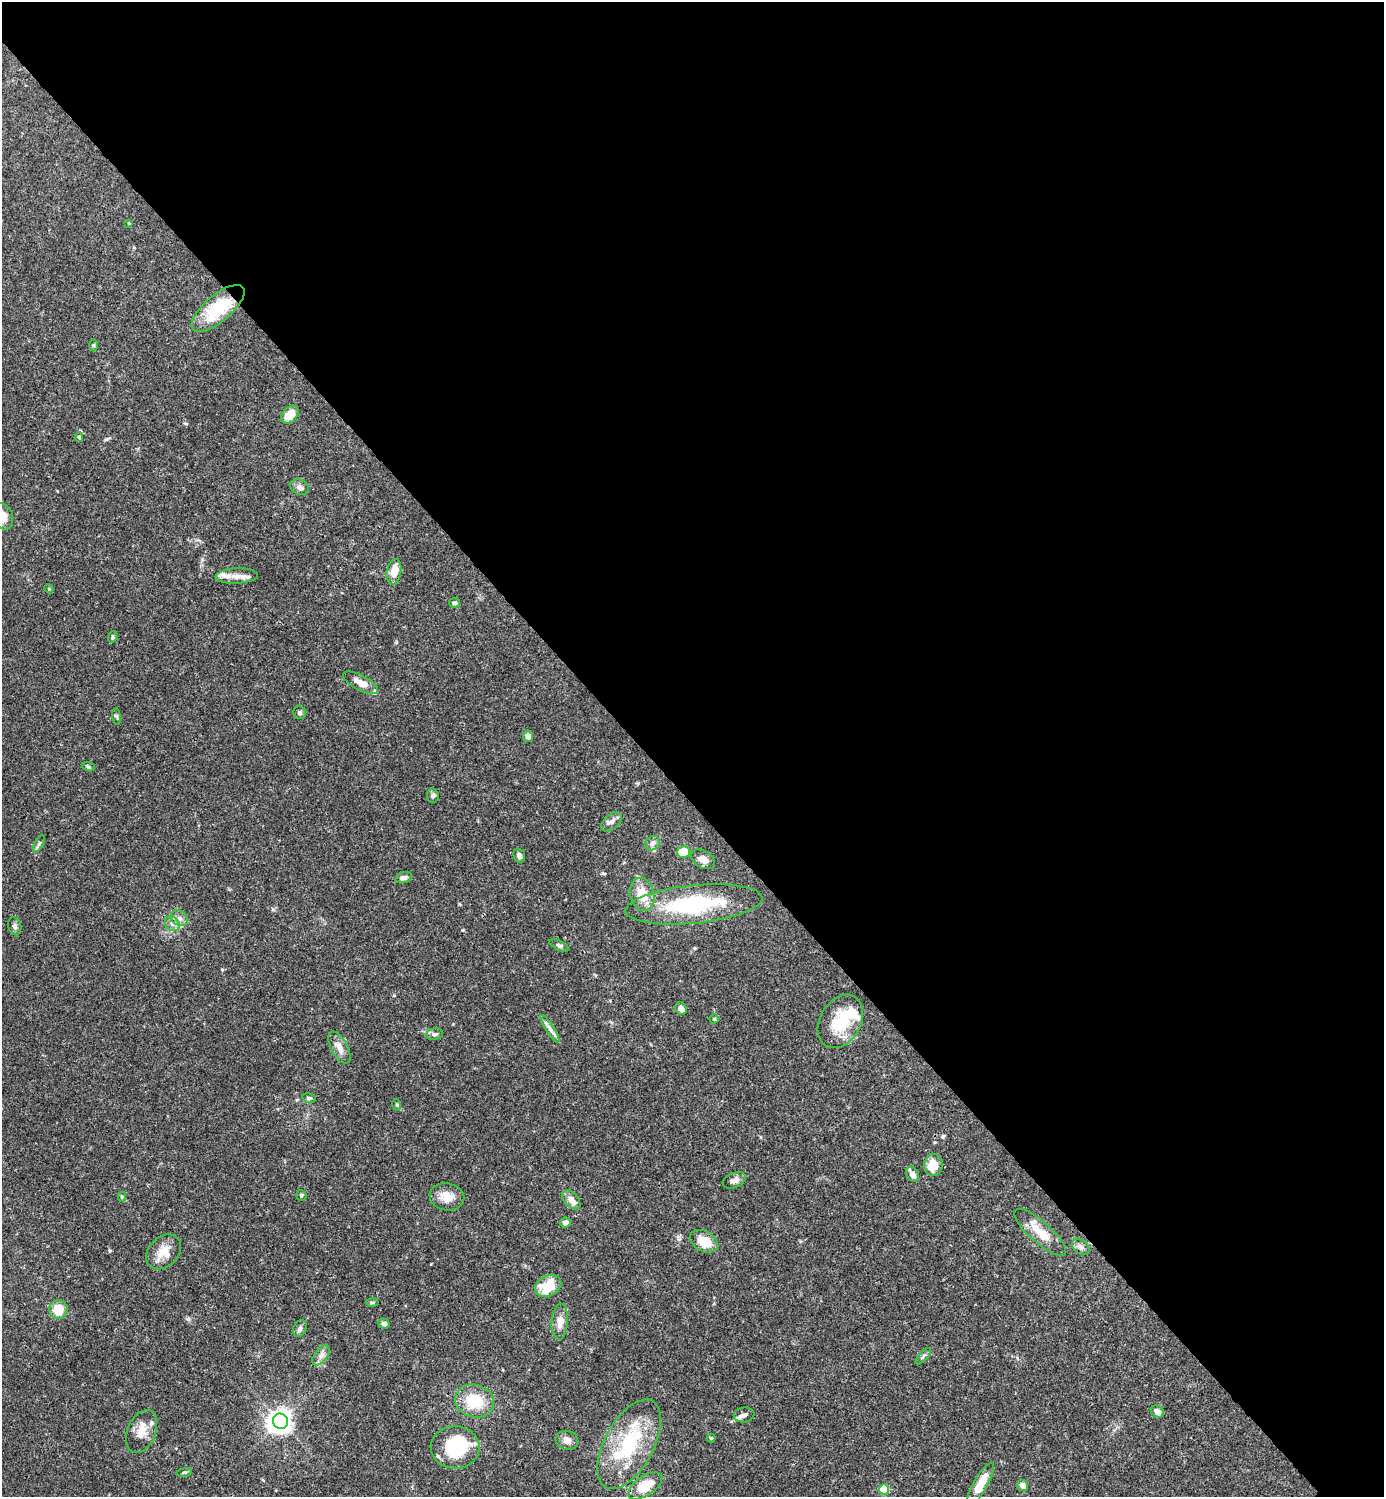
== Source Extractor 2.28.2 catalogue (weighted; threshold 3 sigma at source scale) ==
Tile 3 of 4 x 4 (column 3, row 1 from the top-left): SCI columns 3062-4443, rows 4485-5979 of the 5982 x 5983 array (HDU 1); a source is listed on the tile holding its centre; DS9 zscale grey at full resolution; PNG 1386 x 1499 px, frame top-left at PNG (2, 2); each listed source drawn as its Kron ellipse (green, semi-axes under 4 px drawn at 4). Shown black and unused: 54% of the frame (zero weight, under 3 of 4 exposures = <1% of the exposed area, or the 3 px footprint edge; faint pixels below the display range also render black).
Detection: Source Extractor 2.28.2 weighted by HDU 2 'WHT'; one run over the whole footprint, this tile lists its part. Background 0.0643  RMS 0.0032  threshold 0.0143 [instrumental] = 3 sigma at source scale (4.5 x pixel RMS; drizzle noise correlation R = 1.50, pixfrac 1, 0.05/0.05 arcsec/px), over >= 5 px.
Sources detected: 82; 3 inside a brighter object's white glare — neither listed nor drawn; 6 inside a brighter listed object's ellipse — not listed separately; the other 73 listed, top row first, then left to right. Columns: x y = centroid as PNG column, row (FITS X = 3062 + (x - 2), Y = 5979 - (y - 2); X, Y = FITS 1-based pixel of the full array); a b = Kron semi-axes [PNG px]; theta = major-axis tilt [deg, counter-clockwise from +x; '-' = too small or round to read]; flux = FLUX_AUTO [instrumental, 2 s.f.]
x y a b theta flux
129 223 4 3 - 0.3
218 308 33 13 40 15
94 345 6 4 90 0.38
290 415 10 7 46 5.2
79 437 5 4 - 0.58
300 487 10 7 -26 1.5
2 516 14 10 -65 3.7
394 572 13 7 80 4.1
237 576 21 7 3 3.1
49 589 4 3 - 0.28
454 603 5 5 - 0.69
113 637 5 4 - 0.53
361 683 19 7 -28 3.6
300 713 6 6 - 0.7
117 716 8 4 -81 0.52
528 736 6 5 - 1.5
88 767 7 4 -19 0.47
433 796 7 6 - 0.82
611 822 12 7 40 1.5
39 843 9 4 63 0.64
653 843 8 7 - 1.2
684 852 6 5 - 7.9
519 855 7 5 -74 1.2
703 859 13 8 -31 2.1
403 878 9 5 14 1.3
642 894 16 12 -77 6.7
694 904 69 19 6 34
179 918 9 7 -32 1.4
172 924 8 6 -46 1.3
15 926 9 6 -74 0.99
559 945 10 5 -27 0.72
681 1009 7 5 -61 1.5
714 1019 4 4 - 0.33
840 1021 28 20 60 13
550 1029 16 4 -58 1.4
434 1034 8 5 9 0.91
339 1048 17 8 -63 2.7
309 1098 7 4 -9 0.62
397 1105 6 4 -72 0.38
933 1165 11 9 81 5.2
913 1174 8 6 -59 2
734 1180 12 7 23 1.4
301 1195 5 5 - 0.57
122 1197 5 4 - 0.39
447 1197 17 13 -10 4.3
571 1200 11 7 -48 2.9
565 1222 5 5 - 1.4
1040 1232 33 10 -42 6.2
704 1241 15 10 -29 5.4
1081 1247 10 7 -39 1.2
164 1252 20 14 45 4.9
548 1286 14 10 27 9.3
372 1303 6 4 0 0.44
58 1310 9 9 - 5.7
560 1321 18 8 86 3.2
384 1324 5 5 - 1.1
300 1328 9 6 63 1.1
321 1355 11 6 52 1.7
923 1356 10 4 48 0.73
474 1401 20 16 -16 11
1157 1412 7 5 -36 1.8
744 1415 10 7 8 1.3
280 1421 8 7 - 200
142 1431 22 14 67 4.6
711 1438 4 4 - 0.44
567 1440 11 9 -14 2
629 1444 49 24 62 23
455 1447 24 21 1 20
184 1472 8 4 9 0.5
980 1484 24 7 61 6.4
1023 1485 6 5 - 1.8
645 1486 19 9 34 7.6
884 1489 5 5 - 12
Overlapping masked pixels (flux is a lower limit): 2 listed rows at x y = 694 904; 933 1165
Isophote crosses this tile's border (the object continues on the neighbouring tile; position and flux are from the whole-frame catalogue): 1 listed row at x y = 2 516